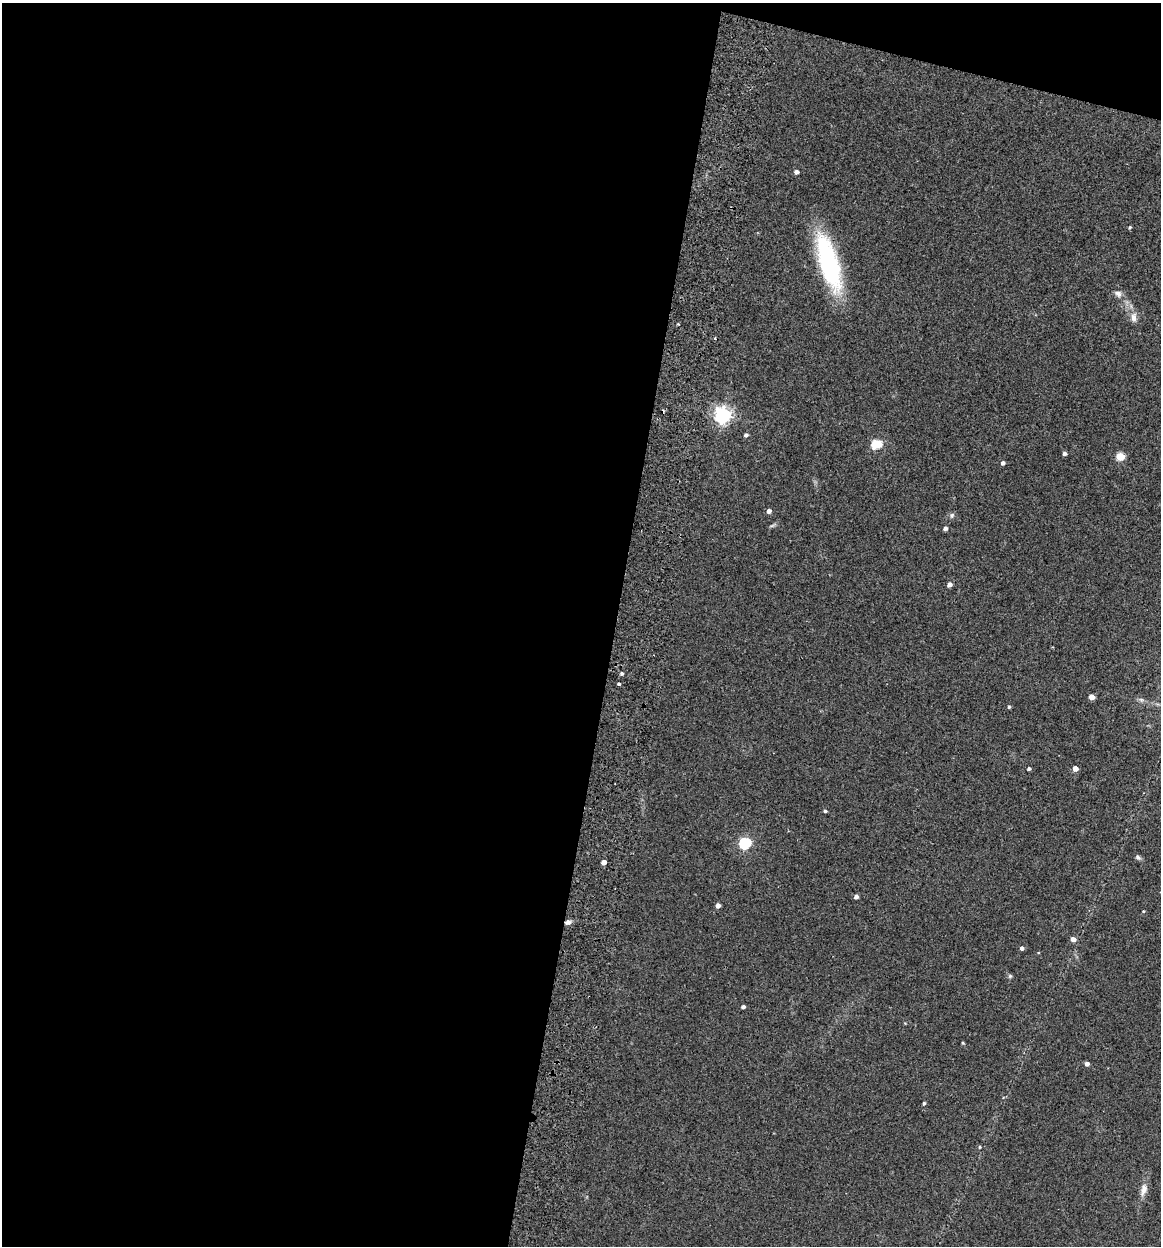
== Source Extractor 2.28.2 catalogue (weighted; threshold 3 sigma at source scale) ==
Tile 1 of 4 x 4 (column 1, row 1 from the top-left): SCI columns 180-1338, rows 3749-4992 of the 5112 x 5007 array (HDU 1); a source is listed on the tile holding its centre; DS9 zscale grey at full resolution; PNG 1163 x 1248 px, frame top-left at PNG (2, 3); no overlay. Shown black and unused: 55% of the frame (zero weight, under 2 of 3 exposures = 3% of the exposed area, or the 3 px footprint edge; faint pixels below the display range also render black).
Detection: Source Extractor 2.28.2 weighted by HDU 2 'WHT'; one run over the whole footprint, this tile lists its part. Background 0.0477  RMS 0.0086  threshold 0.0386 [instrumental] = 3 sigma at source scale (4.5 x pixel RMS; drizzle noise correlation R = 1.50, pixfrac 1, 0.05/0.05 arcsec/px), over >= 5 px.
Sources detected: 40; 1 cosmic-ray / hot-pixel residue — not listed; the other 39 listed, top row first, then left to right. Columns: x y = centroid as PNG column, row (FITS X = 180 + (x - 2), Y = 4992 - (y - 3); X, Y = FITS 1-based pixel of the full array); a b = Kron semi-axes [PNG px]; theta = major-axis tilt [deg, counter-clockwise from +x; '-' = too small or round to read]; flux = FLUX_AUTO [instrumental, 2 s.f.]
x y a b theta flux
796 172 4 4 - 3.2
1130 227 4 3 - 1
829 262 63 19 -74 97
1118 294 10 8 -29 3.7
1133 317 12 8 88 5.2
723 415 6 6 - 300
746 435 5 4 - 2
876 444 5 5 - 50
1065 453 4 4 - 2.5
1120 457 5 5 - 28
1003 463 4 4 - 2.9
769 511 4 4 - 3.5
952 515 7 6 - 2
945 528 4 4 - 2.5
949 584 5 4 - 3.8
622 673 4 4 - 1.5
619 684 3 3 - 2.8
1091 697 4 4 - 9.2
1141 699 7 4 -1 1.7
1009 707 4 3 - 1.2
1075 768 4 4 - 6.3
1029 769 4 3 - 1.7
825 811 4 3 - 1.2
745 843 6 5 - 100
1138 857 8 5 -32 1.9
604 862 4 4 - 6
856 897 4 4 - 3.6
718 906 4 4 - 4.4
1143 911 4 3 - 0.76
568 922 7 6 - 3.4
1073 939 5 4 - 5.5
1022 948 4 4 - 2.5
1010 976 5 5 - 1.3
743 1007 4 3 - 2.1
963 1043 4 3 - 0.89
1087 1064 4 4 - 3.6
924 1103 4 4 - 1.4
980 1147 4 3 - 0.8
1143 1190 18 9 76 6.4
Overlapping masked pixels (flux is a lower limit): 1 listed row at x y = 568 922